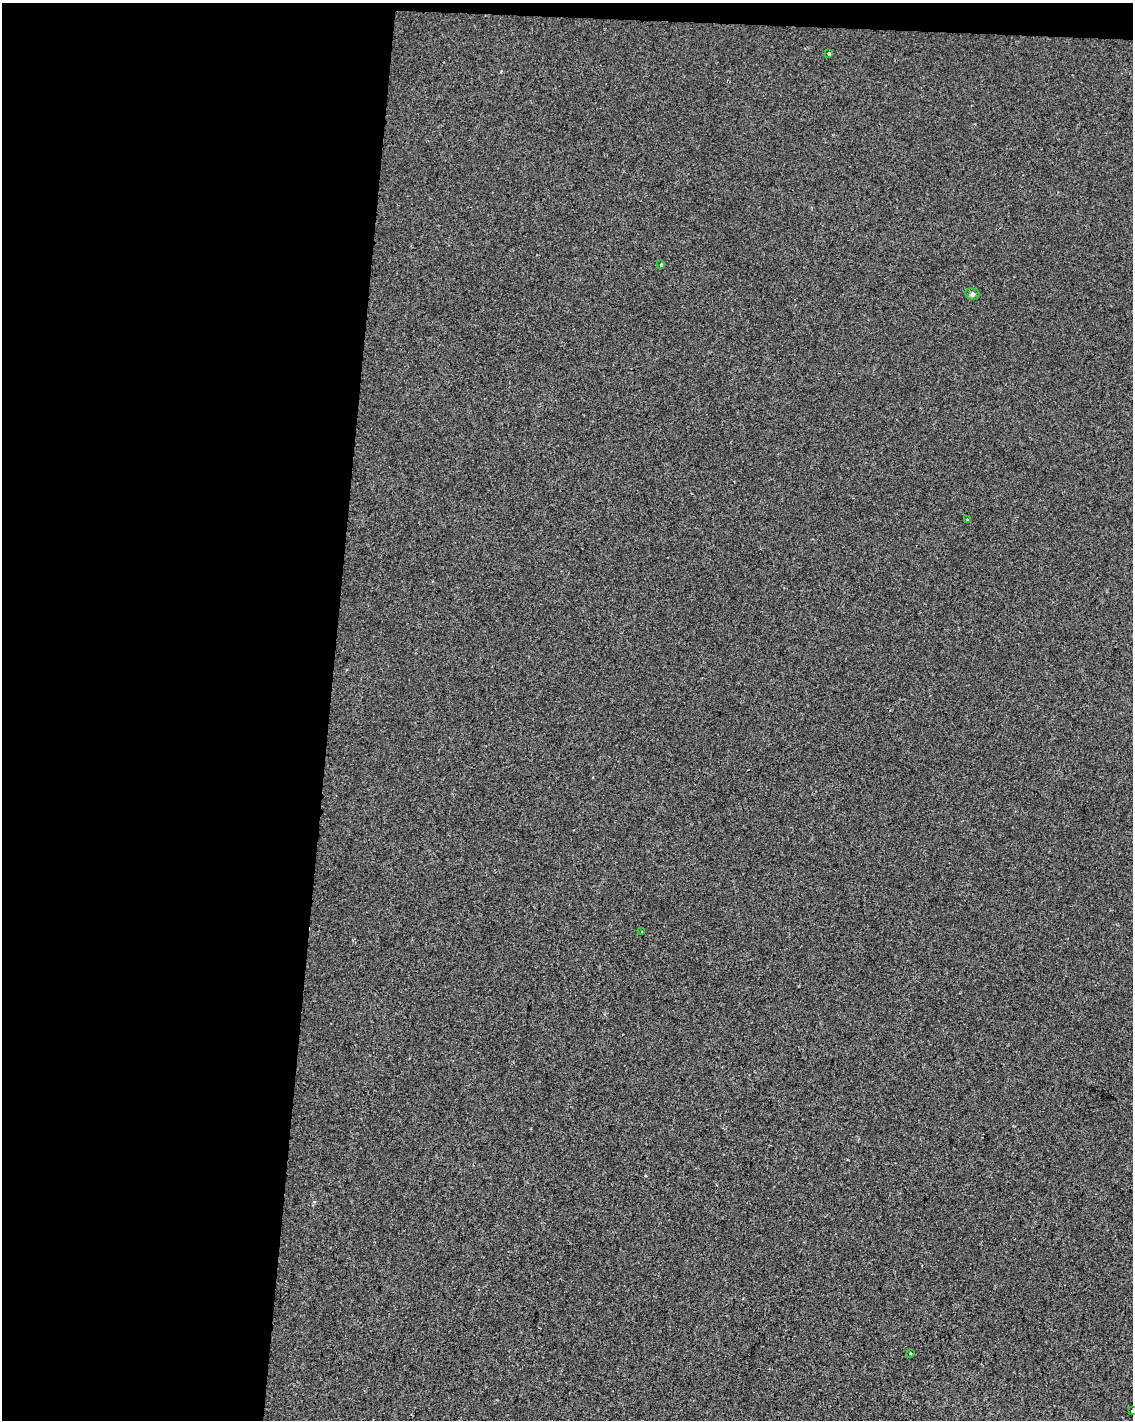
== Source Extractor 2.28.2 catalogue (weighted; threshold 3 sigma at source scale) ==
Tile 1 of 4 x 3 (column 1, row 1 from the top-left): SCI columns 7-1137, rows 3120-4537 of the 4529 x 4764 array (HDU 1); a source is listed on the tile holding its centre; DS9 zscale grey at full resolution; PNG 1135 x 1422 px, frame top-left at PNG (2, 3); each listed source drawn as its Kron ellipse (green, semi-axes under 4 px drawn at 4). Shown black and unused: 30% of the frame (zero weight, under 2 of 3 exposures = <1% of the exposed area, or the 3 px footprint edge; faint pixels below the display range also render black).
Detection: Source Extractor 2.28.2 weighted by HDU 2 'WHT'; one run over the whole footprint, this tile lists its part. Background -3.05e-04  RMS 0.0042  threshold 0.0191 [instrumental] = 3 sigma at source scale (4.5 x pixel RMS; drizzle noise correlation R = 1.50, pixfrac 1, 0.0396/0.0396 arcsec/px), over >= 5 px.
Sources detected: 7; all 7 listed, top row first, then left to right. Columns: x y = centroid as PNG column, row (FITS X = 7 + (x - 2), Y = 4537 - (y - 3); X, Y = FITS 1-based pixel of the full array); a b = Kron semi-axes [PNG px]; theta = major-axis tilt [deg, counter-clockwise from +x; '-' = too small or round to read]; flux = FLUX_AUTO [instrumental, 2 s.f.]
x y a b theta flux
829 53 3 3 - 2.4
661 265 3 3 - 1.3
972 294 7 5 -14 0.92
967 519 3 2 - 0.68
642 932 3 3 - 0.54
911 1353 2 2 - 0.41
1132 1411 3 2 - 0.62
Isophote crosses this tile's border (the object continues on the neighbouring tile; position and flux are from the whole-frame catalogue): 1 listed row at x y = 1132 1411